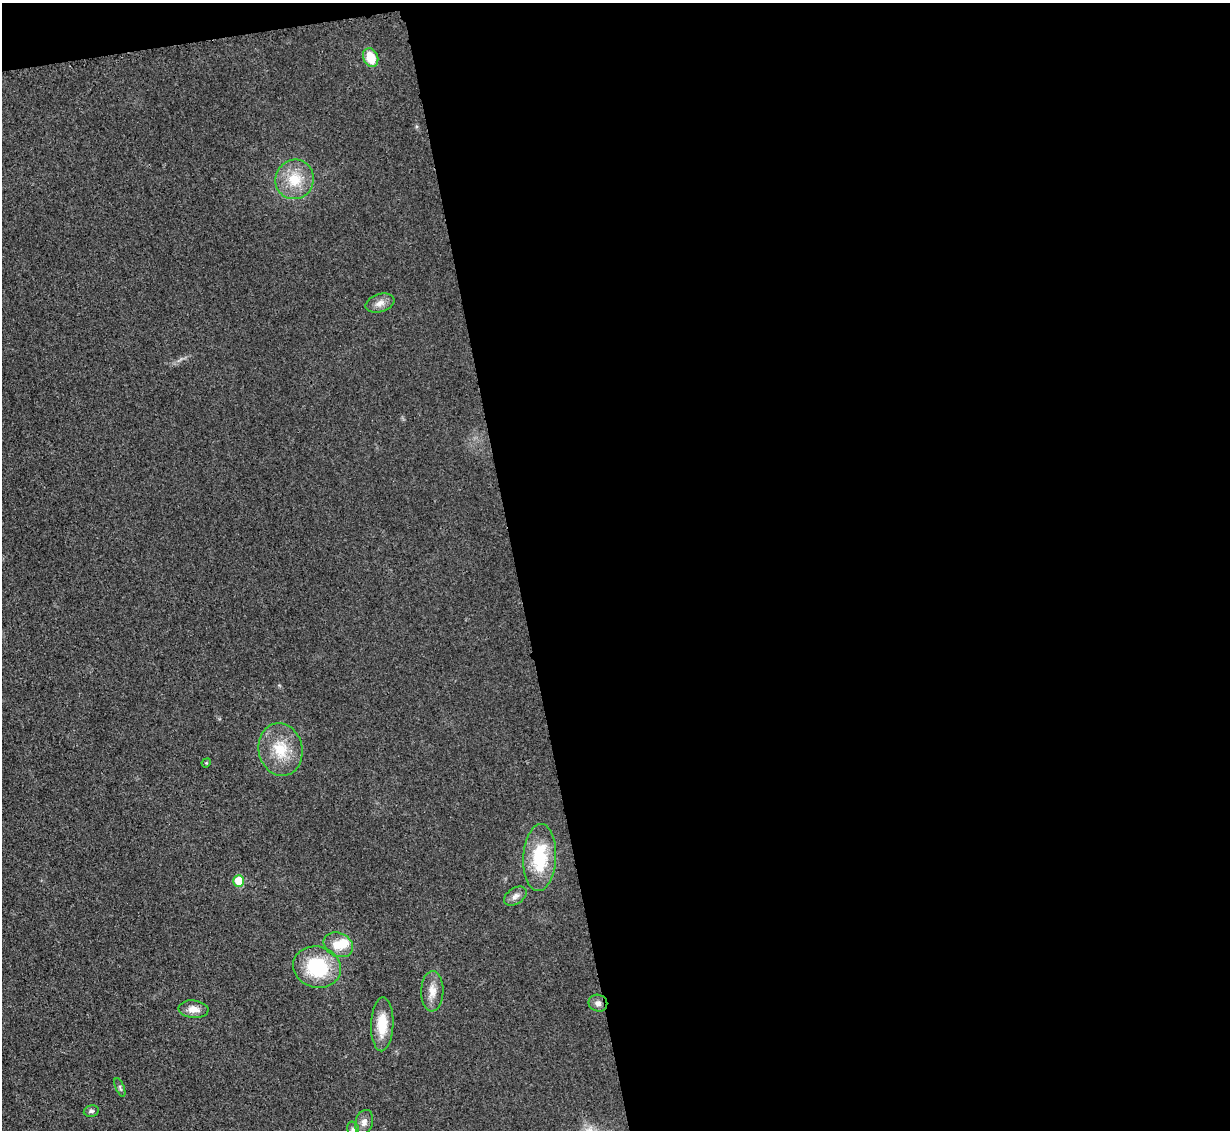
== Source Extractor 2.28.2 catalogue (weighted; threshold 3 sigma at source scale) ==
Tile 4 of 4 x 4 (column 4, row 1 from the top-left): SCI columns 3700-4927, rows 3648-4775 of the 4954 x 4926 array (HDU 1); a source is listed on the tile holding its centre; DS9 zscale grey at full resolution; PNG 1232 x 1132 px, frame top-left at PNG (2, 3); each listed source drawn as its Kron ellipse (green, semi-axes under 4 px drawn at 4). Shown black and unused: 59% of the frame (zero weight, under 3 of 4 exposures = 2% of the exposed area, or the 3 px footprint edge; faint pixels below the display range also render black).
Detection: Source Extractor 2.28.2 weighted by HDU 2 'WHT'; one run over the whole footprint, this tile lists its part. Background 0.021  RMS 0.0049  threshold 0.0221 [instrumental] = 3 sigma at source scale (4.5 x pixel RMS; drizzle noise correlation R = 1.50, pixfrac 1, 0.05/0.05 arcsec/px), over >= 5 px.
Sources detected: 19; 1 inside a brighter object's white glare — neither listed nor drawn; the other 18 listed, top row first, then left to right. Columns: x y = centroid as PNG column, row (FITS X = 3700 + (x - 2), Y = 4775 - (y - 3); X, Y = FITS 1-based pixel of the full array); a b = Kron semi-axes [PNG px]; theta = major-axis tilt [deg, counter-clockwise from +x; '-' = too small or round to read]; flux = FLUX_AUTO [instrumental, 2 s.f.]
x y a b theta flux
371 58 10 7 -69 11
295 179 20 19 - 14
380 303 15 9 17 3.4
280 750 26 22 -80 15
206 763 5 4 - 0.46
540 858 34 16 87 24
239 881 6 5 - 12
515 896 12 8 33 2.5
338 945 15 12 -25 7.9
317 967 24 20 -15 30
432 991 20 11 89 5.6
598 1003 9 8 - 2.3
193 1009 15 9 -5 4.7
382 1024 27 11 88 11
120 1087 10 4 -68 0.9
91 1111 7 5 12 1.2
364 1122 12 8 72 2.9
353 1129 8 6 -75 1.4
Isophote crosses this tile's border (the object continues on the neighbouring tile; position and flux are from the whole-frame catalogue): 1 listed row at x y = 353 1129